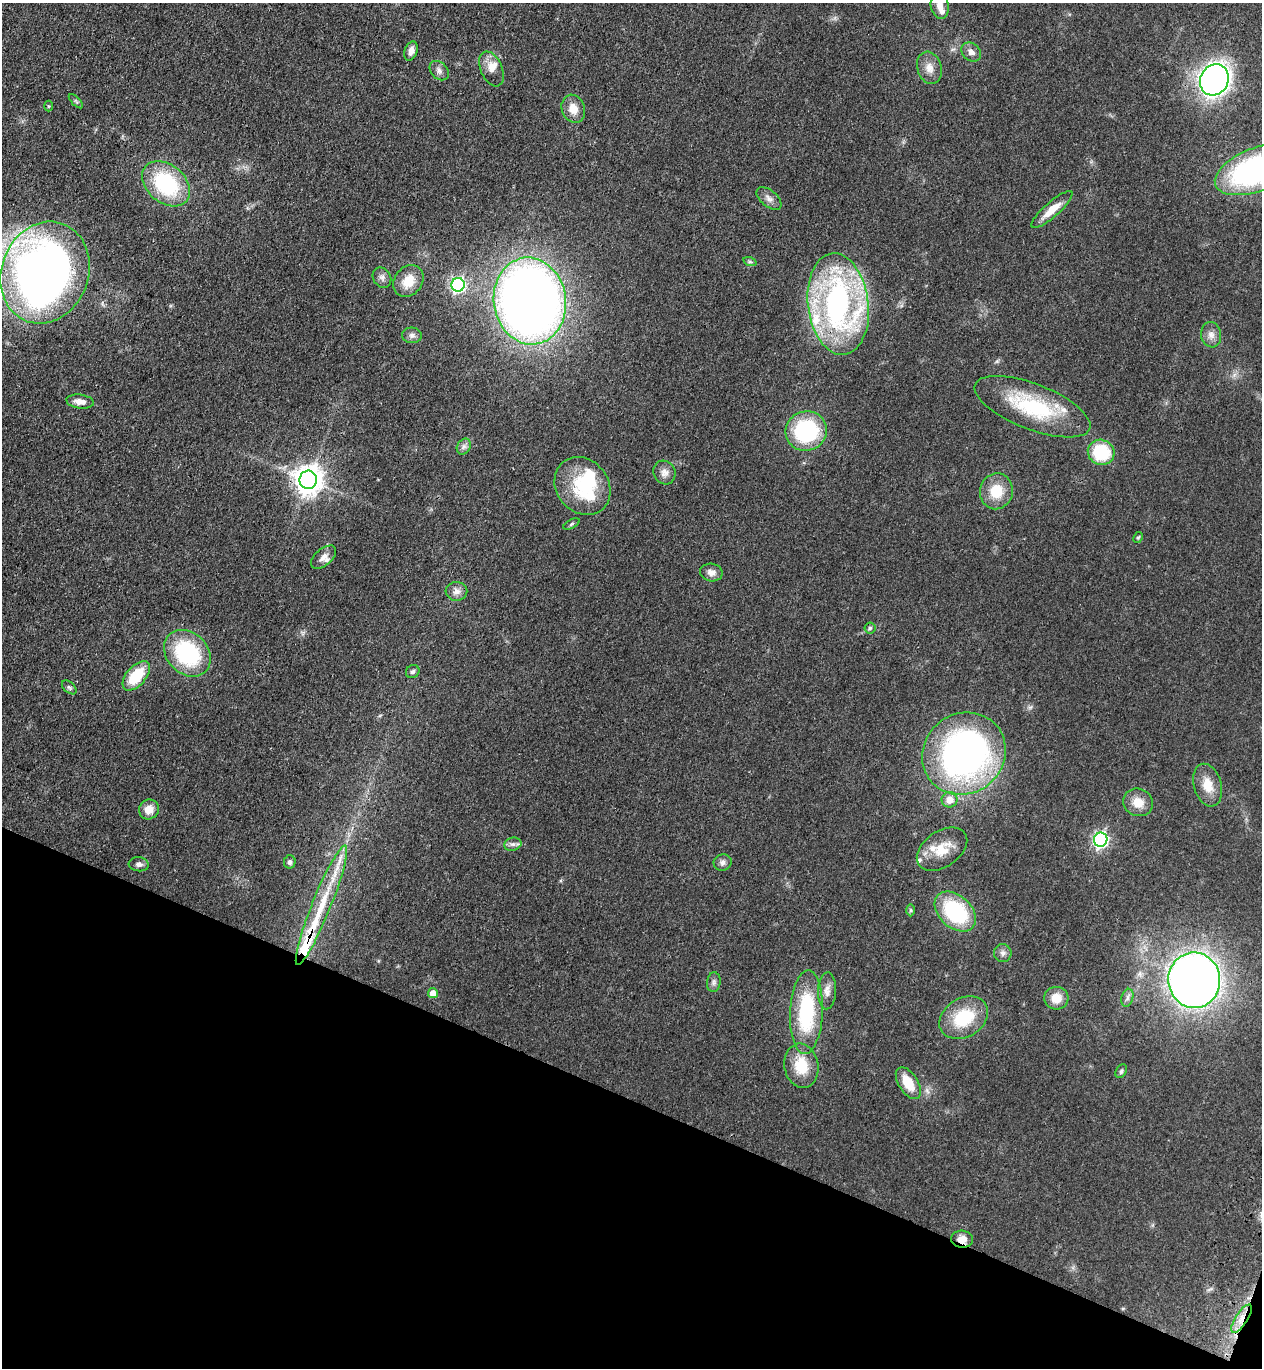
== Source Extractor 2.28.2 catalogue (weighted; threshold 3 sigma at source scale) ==
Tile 15 of 4 x 4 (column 3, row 4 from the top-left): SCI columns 2770-4029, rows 49-1414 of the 5668 x 5559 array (HDU 1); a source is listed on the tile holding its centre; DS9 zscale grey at full resolution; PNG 1264 x 1370 px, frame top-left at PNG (2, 3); each listed source drawn as its Kron ellipse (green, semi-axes under 4 px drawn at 4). Shown black and unused: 20% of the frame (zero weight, under 3 of 4 exposures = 6% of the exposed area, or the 3 px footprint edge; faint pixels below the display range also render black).
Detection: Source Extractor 2.28.2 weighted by HDU 2 'WHT'; one run over the whole footprint, this tile lists its part. Background 0.0513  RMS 0.0058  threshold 0.0259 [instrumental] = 3 sigma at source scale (4.5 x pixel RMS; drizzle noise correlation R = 1.50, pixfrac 1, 0.05/0.05 arcsec/px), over >= 5 px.
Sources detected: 81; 2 inside a brighter object's white glare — neither listed nor drawn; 9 inside a brighter listed object's ellipse — not listed separately; the other 70 listed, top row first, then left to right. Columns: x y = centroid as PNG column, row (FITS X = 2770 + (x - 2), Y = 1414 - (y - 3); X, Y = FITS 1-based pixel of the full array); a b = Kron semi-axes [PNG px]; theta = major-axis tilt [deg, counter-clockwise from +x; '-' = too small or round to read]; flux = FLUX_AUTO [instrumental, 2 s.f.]
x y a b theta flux
940 6 13 9 -81 5.5
411 51 10 6 72 3.5
971 52 11 8 -39 3.5
929 68 16 12 -73 6
491 69 18 11 -66 6
439 71 11 8 -46 2.7
1214 80 16 14 63 300
76 101 9 3 -45 0.95
48 106 5 3 - 0.56
573 109 14 11 -70 7.4
1257 170 44 21 21 150
166 184 27 19 -41 53
769 198 15 8 -39 3.3
1052 210 26 7 41 9.5
750 262 7 4 -18 1
45 273 52 43 69 420
382 278 11 8 -57 2.8
408 281 17 13 53 11
458 285 7 6 - 140
530 301 43 36 -82 630
838 304 51 30 -83 170
412 335 10 7 -4 2.2
1211 335 13 10 -80 4
80 401 14 7 -7 4.7
1032 407 61 22 -21 48
806 431 21 19 19 54
464 446 8 6 55 2.1
1101 452 13 12 - 31
664 472 12 11 - 4
308 480 9 8 - 780
582 486 31 26 -50 30
996 491 18 16 78 15
571 524 9 4 28 0.91
1138 537 6 4 61 0.77
323 557 15 8 42 3.5
711 572 11 9 -11 3.3
456 591 11 9 2 3.4
870 628 5 5 - 1.1
187 653 26 20 -44 57
413 672 7 6 - 1.5
136 676 17 9 48 21
69 687 8 5 -41 1.3
964 754 43 39 39 230
1208 785 22 13 -73 10
949 800 8 7 - 6
1138 802 15 13 -24 8.4
149 809 10 9 - 6.4
1101 840 7 6 - 150
513 844 9 6 13 1.9
942 849 28 18 35 14
290 862 7 5 77 1.6
723 862 9 8 - 2.4
139 864 10 7 -6 2.3
321 905 64 9 68 30
911 910 6 4 -89 0.78
955 912 24 16 -42 52
1003 953 9 8 - 2.3
1194 980 28 26 -83 520
714 982 10 6 82 1.9
827 991 18 9 87 4.6
433 993 5 5 - 6.5
1056 998 12 11 - 8
1127 998 9 6 73 2.1
806 1012 42 16 87 50
964 1018 26 19 31 28
801 1066 22 17 -80 17
1121 1071 7 5 55 1.2
908 1083 18 9 -58 13
962 1239 11 8 -3 5.5
1241 1319 16 6 57 5.4
Overlapping masked pixels (flux is a lower limit): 2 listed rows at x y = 962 1239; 1241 1319
Isophote crosses this tile's border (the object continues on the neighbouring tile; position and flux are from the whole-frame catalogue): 3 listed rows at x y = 940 6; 1257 170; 45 273